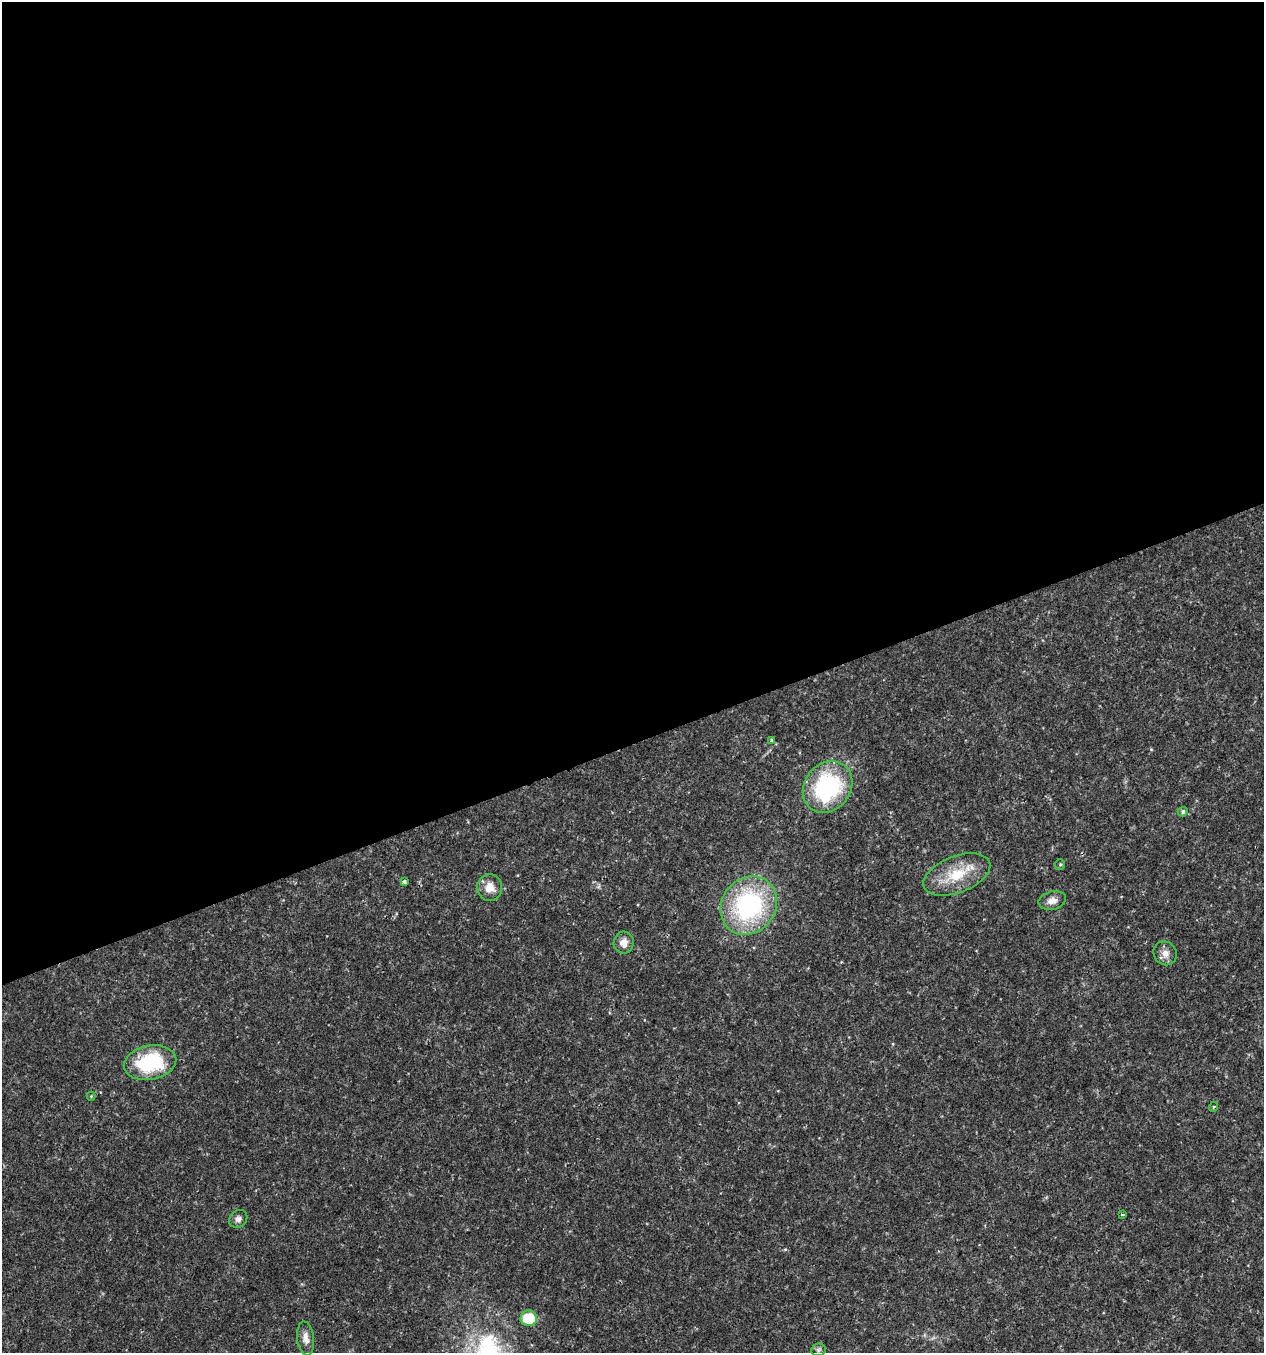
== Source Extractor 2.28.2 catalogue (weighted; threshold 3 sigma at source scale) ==
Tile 2 of 4 x 4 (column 2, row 1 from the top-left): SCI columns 1382-2643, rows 4054-5404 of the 5232 x 5405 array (HDU 1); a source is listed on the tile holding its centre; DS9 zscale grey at full resolution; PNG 1266 x 1355 px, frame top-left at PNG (2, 2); each listed source drawn as its Kron ellipse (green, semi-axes under 4 px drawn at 4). Shown black and unused: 55% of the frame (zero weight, under 2 of 3 exposures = <1% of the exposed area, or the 3 px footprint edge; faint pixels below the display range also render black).
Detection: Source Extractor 2.28.2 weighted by HDU 2 'WHT'; one run over the whole footprint, this tile lists its part. Background 0.0262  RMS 0.003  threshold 0.0135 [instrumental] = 3 sigma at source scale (4.5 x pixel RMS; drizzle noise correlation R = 1.50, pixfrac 1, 0.0396/0.0396 arcsec/px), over >= 5 px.
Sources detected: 19; all 19 listed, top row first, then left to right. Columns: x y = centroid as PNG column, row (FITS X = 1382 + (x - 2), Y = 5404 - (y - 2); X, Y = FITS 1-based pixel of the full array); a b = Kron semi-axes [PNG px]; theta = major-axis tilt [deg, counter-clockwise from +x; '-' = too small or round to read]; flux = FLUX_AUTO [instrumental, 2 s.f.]
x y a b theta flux
772 740 4 4 - 0.92
828 787 27 23 51 35
1183 812 5 4 - 0.74
1060 864 5 4 - 0.38
957 874 35 18 21 11
404 881 4 3 - 1.1
490 888 13 12 - 3.8
1052 901 14 9 13 2.2
749 905 31 26 52 42
624 942 11 10 - 2.3
1165 953 12 11 - 2.2
150 1063 26 17 11 22
91 1096 4 4 - 0.28
1213 1107 5 3 - 0.33
1123 1214 3 2 - 0.37
238 1219 10 8 42 1.2
529 1318 8 8 - 10
306 1338 17 8 -83 2.3
818 1350 7 6 - 0.68